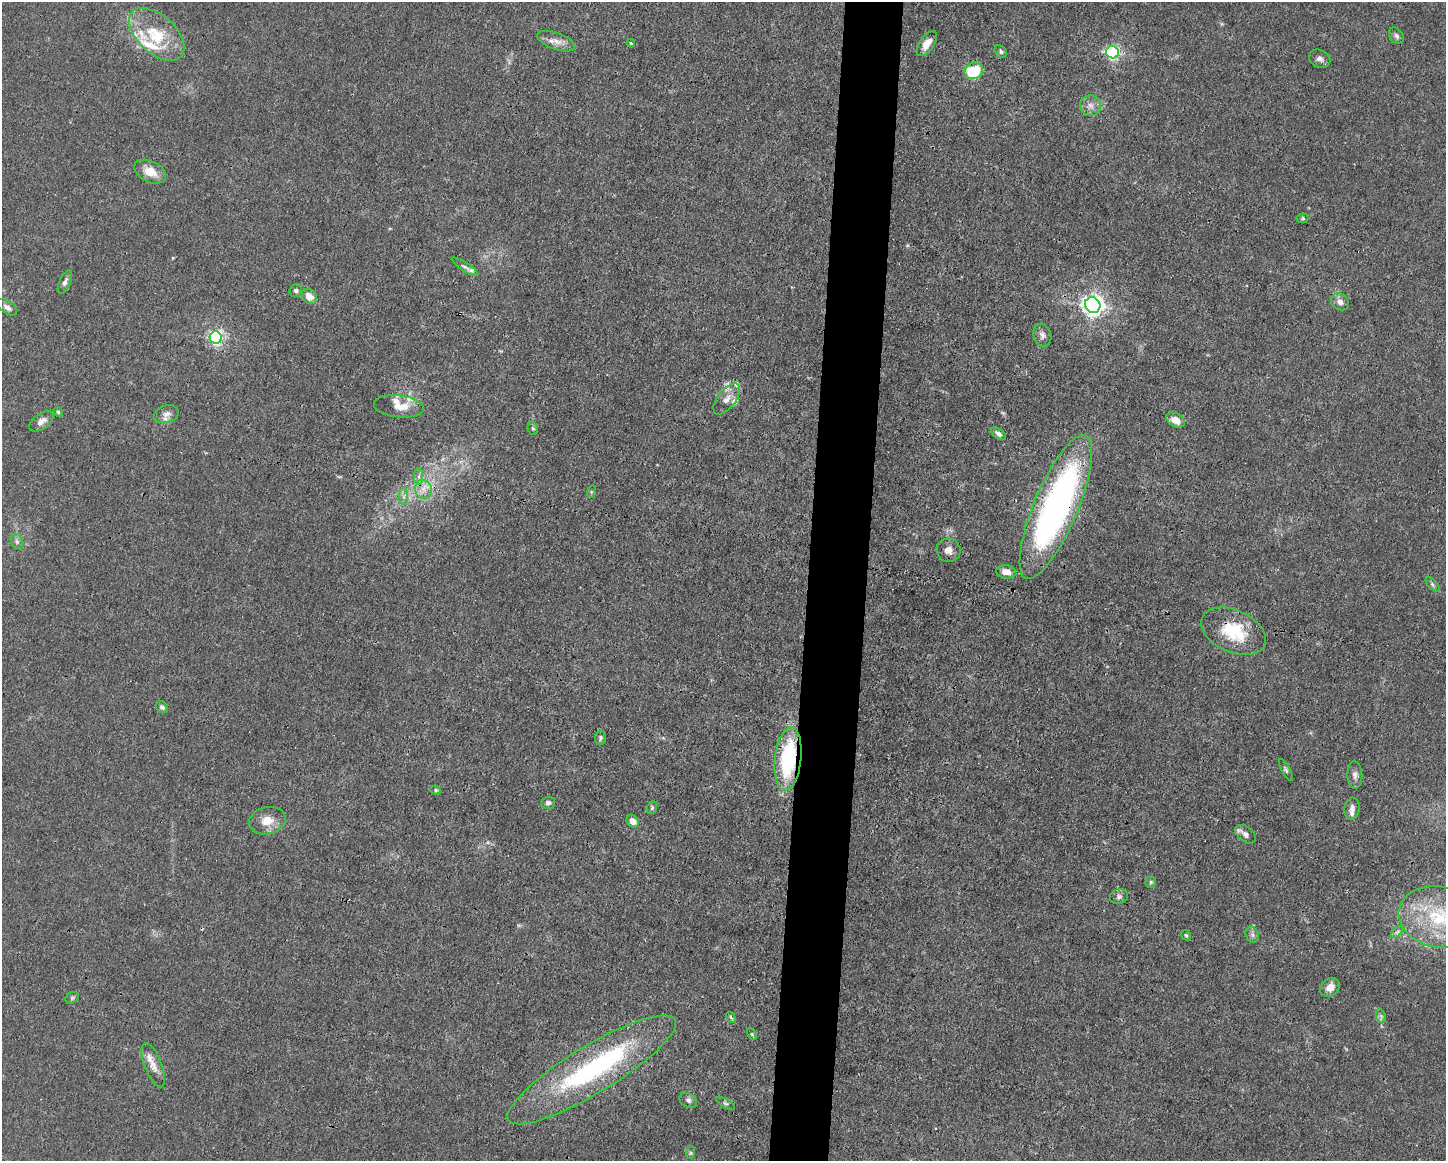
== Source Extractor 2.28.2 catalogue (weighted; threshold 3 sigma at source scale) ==
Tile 5 of 3 x 4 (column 2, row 2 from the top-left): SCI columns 1556-2999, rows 2320-3478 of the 4666 x 4638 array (HDU 1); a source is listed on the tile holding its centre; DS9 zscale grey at full resolution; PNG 1448 x 1163 px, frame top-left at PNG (2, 2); each listed source drawn as its Kron ellipse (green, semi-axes under 4 px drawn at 4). Shown black and unused: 4% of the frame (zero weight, under 3 of 4 exposures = <1% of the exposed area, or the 3 px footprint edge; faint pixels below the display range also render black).
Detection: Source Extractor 2.28.2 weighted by HDU 2 'WHT'; one run over the whole footprint, this tile lists its part. Background 0.0158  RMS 0.0025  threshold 0.011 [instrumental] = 3 sigma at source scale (4.5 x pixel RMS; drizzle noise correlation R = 1.50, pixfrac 1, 0.05/0.05 arcsec/px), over >= 5 px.
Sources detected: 77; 1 too faint to see at this stretch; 2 inside a brighter object's white glare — neither listed nor drawn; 7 inside a brighter listed object's ellipse — not listed separately; the other 67 listed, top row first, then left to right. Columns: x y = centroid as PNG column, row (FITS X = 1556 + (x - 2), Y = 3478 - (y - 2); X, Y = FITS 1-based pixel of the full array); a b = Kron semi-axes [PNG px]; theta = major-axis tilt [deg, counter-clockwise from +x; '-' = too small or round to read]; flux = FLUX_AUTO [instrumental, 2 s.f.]
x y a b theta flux
157 34 33 19 -42 11
1396 36 9 6 -57 0.73
556 41 20 8 -20 2.2
631 43 4 3 - 0.2
927 43 14 7 55 2.6
1001 51 7 5 -48 0.55
1112 52 6 6 - 49
1320 59 11 8 -27 1.1
974 71 9 8 - 11
1090 106 10 10 - 1.6
150 172 17 10 -26 4.1
1303 218 5 5 - 0.34
465 267 15 4 -32 0.79
65 282 12 5 66 0.98
296 290 6 6 - 0.71
309 296 8 6 -44 2.6
1340 302 9 8 - 1.4
1093 305 8 7 - 160
7 307 11 6 -36 1.2
1042 335 12 9 -73 1.1
216 338 6 6 - 65
727 399 18 9 52 2.5
399 406 25 11 -6 3.3
58 412 4 4 - 0.33
166 414 13 8 17 1.5
1176 420 10 6 -31 2.6
41 421 14 7 36 1.5
533 428 6 5 - 0.4
999 434 8 5 -36 0.98
419 477 8 4 90 0.76
423 489 9 8 - 2
591 492 6 4 72 0.3
404 497 8 4 90 0.78
1056 507 77 22 67 100
17 541 8 6 -69 0.74
949 550 12 12 - 1.8
1006 572 10 6 -7 1.9
1432 584 9 4 -49 0.51
1233 631 34 21 -24 12
162 707 7 5 -40 0.64
600 738 7 5 81 0.5
788 759 32 13 83 24
1286 770 12 4 -62 0.52
1355 775 13 7 -87 1.1
436 790 5 4 - 0.34
548 803 7 6 - 0.76
652 808 7 5 69 0.4
1352 808 11 7 81 1.1
267 821 18 13 12 3.7
633 821 7 5 -48 2.1
1245 834 12 7 -38 1.3
1151 882 5 5 - 0.41
1119 897 9 7 17 0.85
1439 917 41 30 -12 20
1397 932 7 4 45 0.51
1186 935 5 4 - 0.34
1252 935 8 6 -70 0.8
1330 987 10 8 42 1.9
72 998 7 5 28 0.44
1381 1016 7 4 -72 0.58
731 1017 6 3 -56 0.32
752 1034 6 4 -60 0.33
153 1065 23 8 -68 2.7
592 1070 97 23 31 47
688 1100 9 7 -32 0.86
725 1103 10 2 -31 0.38
690 1153 6 4 72 0.39
Overlapping masked pixels (flux is a lower limit): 3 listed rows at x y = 1056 507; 1233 631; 788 759
Isophote crosses this tile's border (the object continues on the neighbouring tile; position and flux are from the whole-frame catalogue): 1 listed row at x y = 1439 917